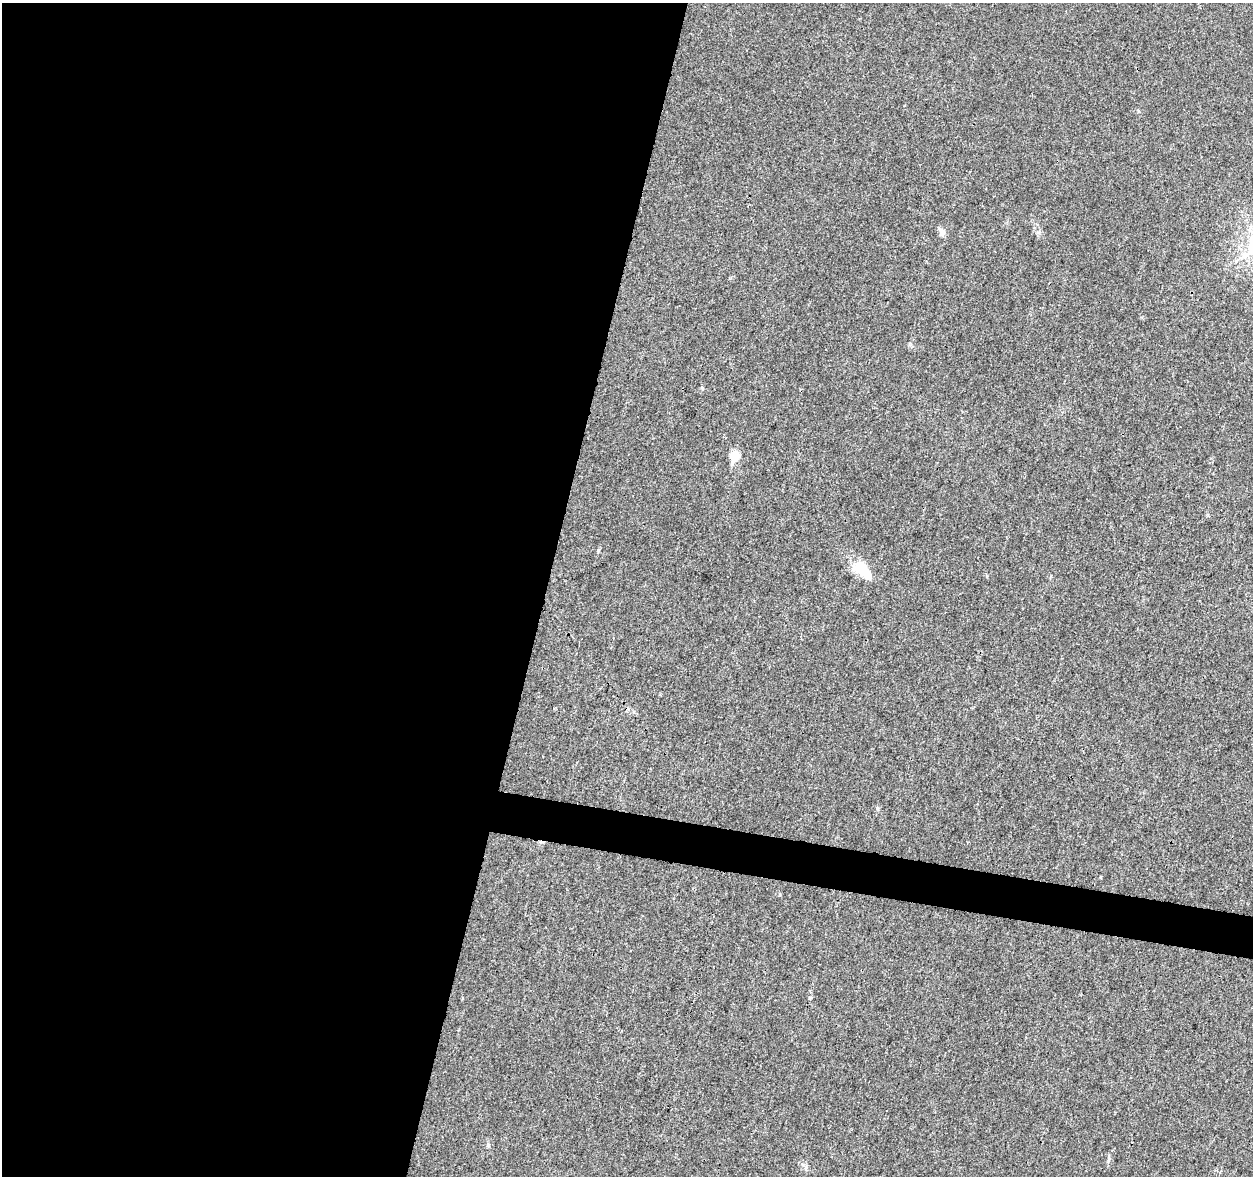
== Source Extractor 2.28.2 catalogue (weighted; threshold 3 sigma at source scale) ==
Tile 5 of 4 x 4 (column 1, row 2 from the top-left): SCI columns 1-1251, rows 2574-3747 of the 5013 x 5207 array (HDU 1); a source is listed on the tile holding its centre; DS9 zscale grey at full resolution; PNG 1255 x 1178 px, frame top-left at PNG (2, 3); no overlay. Shown black and unused: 46% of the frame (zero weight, under 3 of 4 exposures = <1% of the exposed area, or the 3 px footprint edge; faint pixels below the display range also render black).
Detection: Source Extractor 2.28.2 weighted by HDU 2 'WHT'; one run over the whole footprint, this tile lists its part. Background 0.00629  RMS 0.0027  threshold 0.0124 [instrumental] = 3 sigma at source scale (4.5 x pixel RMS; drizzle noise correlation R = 1.50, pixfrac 1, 0.0396/0.0396 arcsec/px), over >= 5 px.
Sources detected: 7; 1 inside a brighter object's white glare — not listed; the other 6 listed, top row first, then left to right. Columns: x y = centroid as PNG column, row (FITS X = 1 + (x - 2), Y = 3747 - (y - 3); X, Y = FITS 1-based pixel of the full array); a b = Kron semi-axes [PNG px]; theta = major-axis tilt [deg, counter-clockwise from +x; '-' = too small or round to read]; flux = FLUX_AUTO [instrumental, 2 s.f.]
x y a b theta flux
942 232 10 7 -68 1.4
702 388 5 4 - 0.32
734 455 12 11 - 3
863 568 28 15 -6 5.9
877 808 5 4 - 0.36
1109 1158 11 3 87 0.56